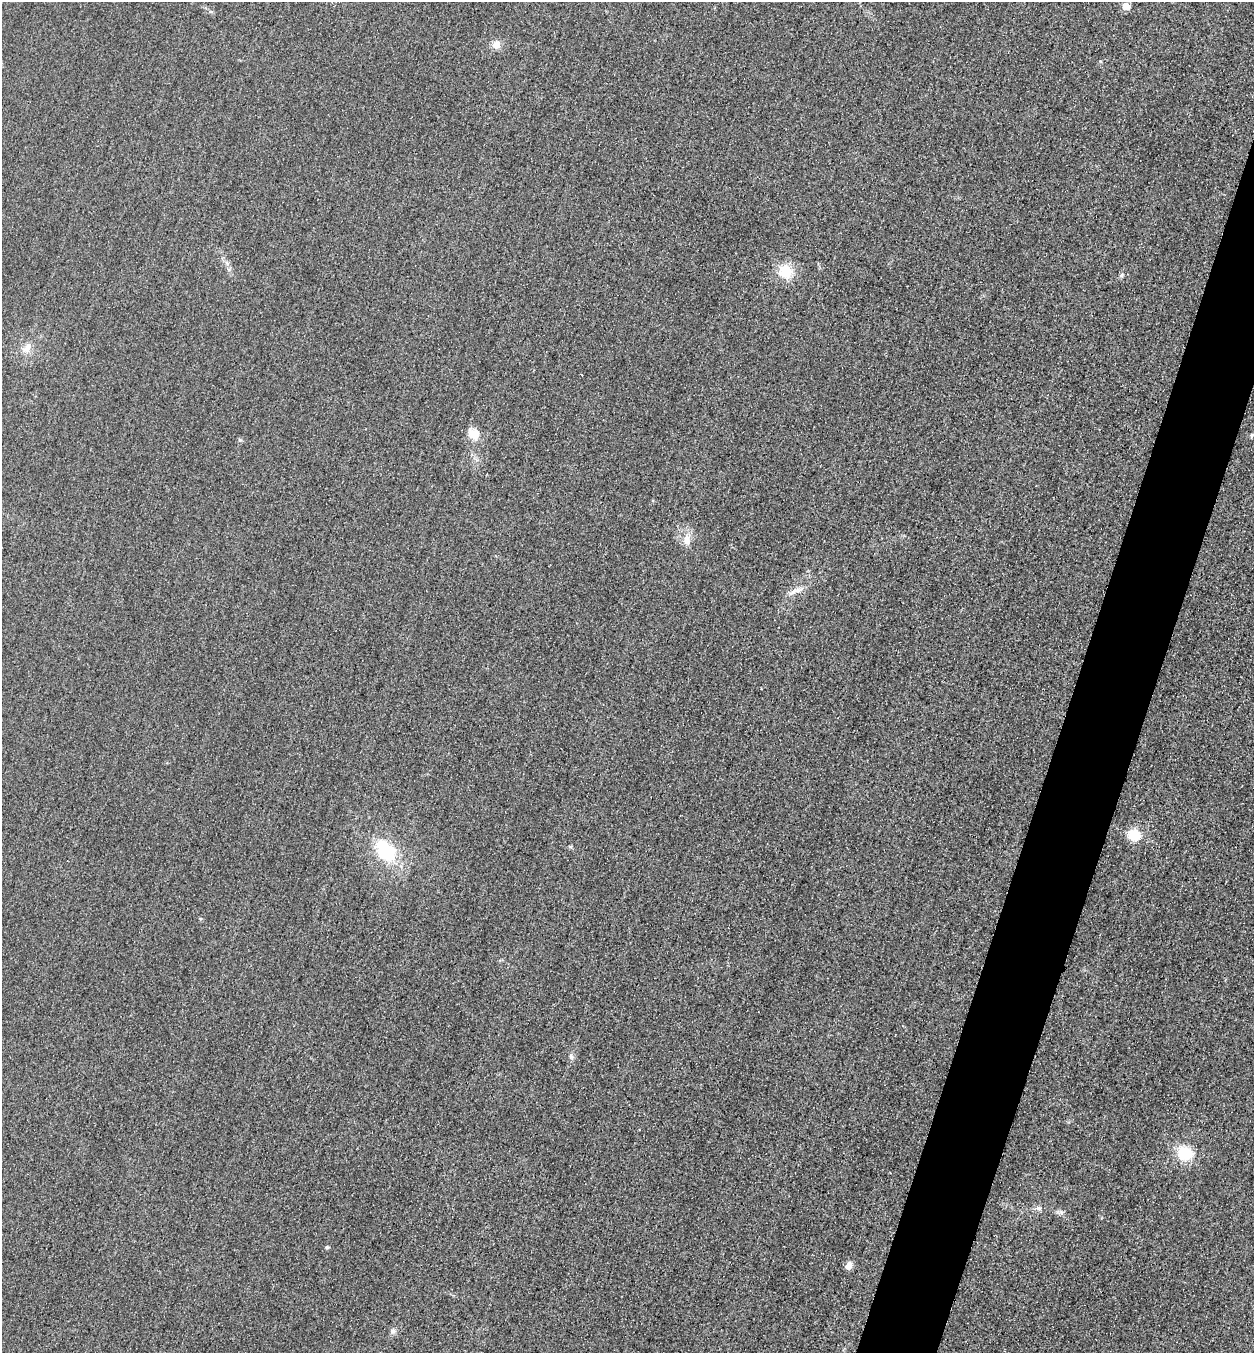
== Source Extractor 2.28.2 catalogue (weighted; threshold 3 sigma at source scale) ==
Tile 10 of 4 x 4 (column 2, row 3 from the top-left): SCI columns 1416-2667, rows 1374-2724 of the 5463 x 5449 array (HDU 1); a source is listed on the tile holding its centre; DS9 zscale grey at full resolution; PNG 1256 x 1355 px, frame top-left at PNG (2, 2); no overlay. Shown black and unused: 5% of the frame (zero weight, under 3 of 4 exposures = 3% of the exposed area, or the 3 px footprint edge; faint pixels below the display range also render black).
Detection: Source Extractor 2.28.2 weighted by HDU 2 'WHT'; one run over the whole footprint, this tile lists its part. Background 0.0756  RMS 0.017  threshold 0.0756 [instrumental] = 3 sigma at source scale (4.5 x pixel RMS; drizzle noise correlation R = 1.50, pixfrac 1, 0.05/0.05 arcsec/px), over >= 5 px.
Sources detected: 18; all 18 listed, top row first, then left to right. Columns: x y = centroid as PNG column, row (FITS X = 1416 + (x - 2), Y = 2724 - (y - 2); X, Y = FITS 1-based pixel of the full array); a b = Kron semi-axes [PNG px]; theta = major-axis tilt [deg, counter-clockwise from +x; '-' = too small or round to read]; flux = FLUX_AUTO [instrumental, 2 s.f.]
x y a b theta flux
1126 6 5 5 - 25
497 44 13 10 48 12
785 271 15 14 - 41
1121 275 6 5 - 3.2
27 348 15 9 67 13
474 434 16 13 -46 20
1252 435 6 4 84 2.3
687 540 15 9 89 15
794 591 13 6 39 9.5
1134 835 6 5 - 130
385 850 36 24 -49 85
571 1057 7 4 -45 3.2
1185 1153 18 15 -16 47
1039 1208 9 6 -10 5.3
1061 1212 6 5 - 3.9
327 1247 5 4 - 2.3
849 1265 10 7 67 9.4
393 1331 7 6 - 4.6
Unlisted compact peaks at least as high as the median listed source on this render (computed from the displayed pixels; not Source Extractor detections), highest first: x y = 240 440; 227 264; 570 847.